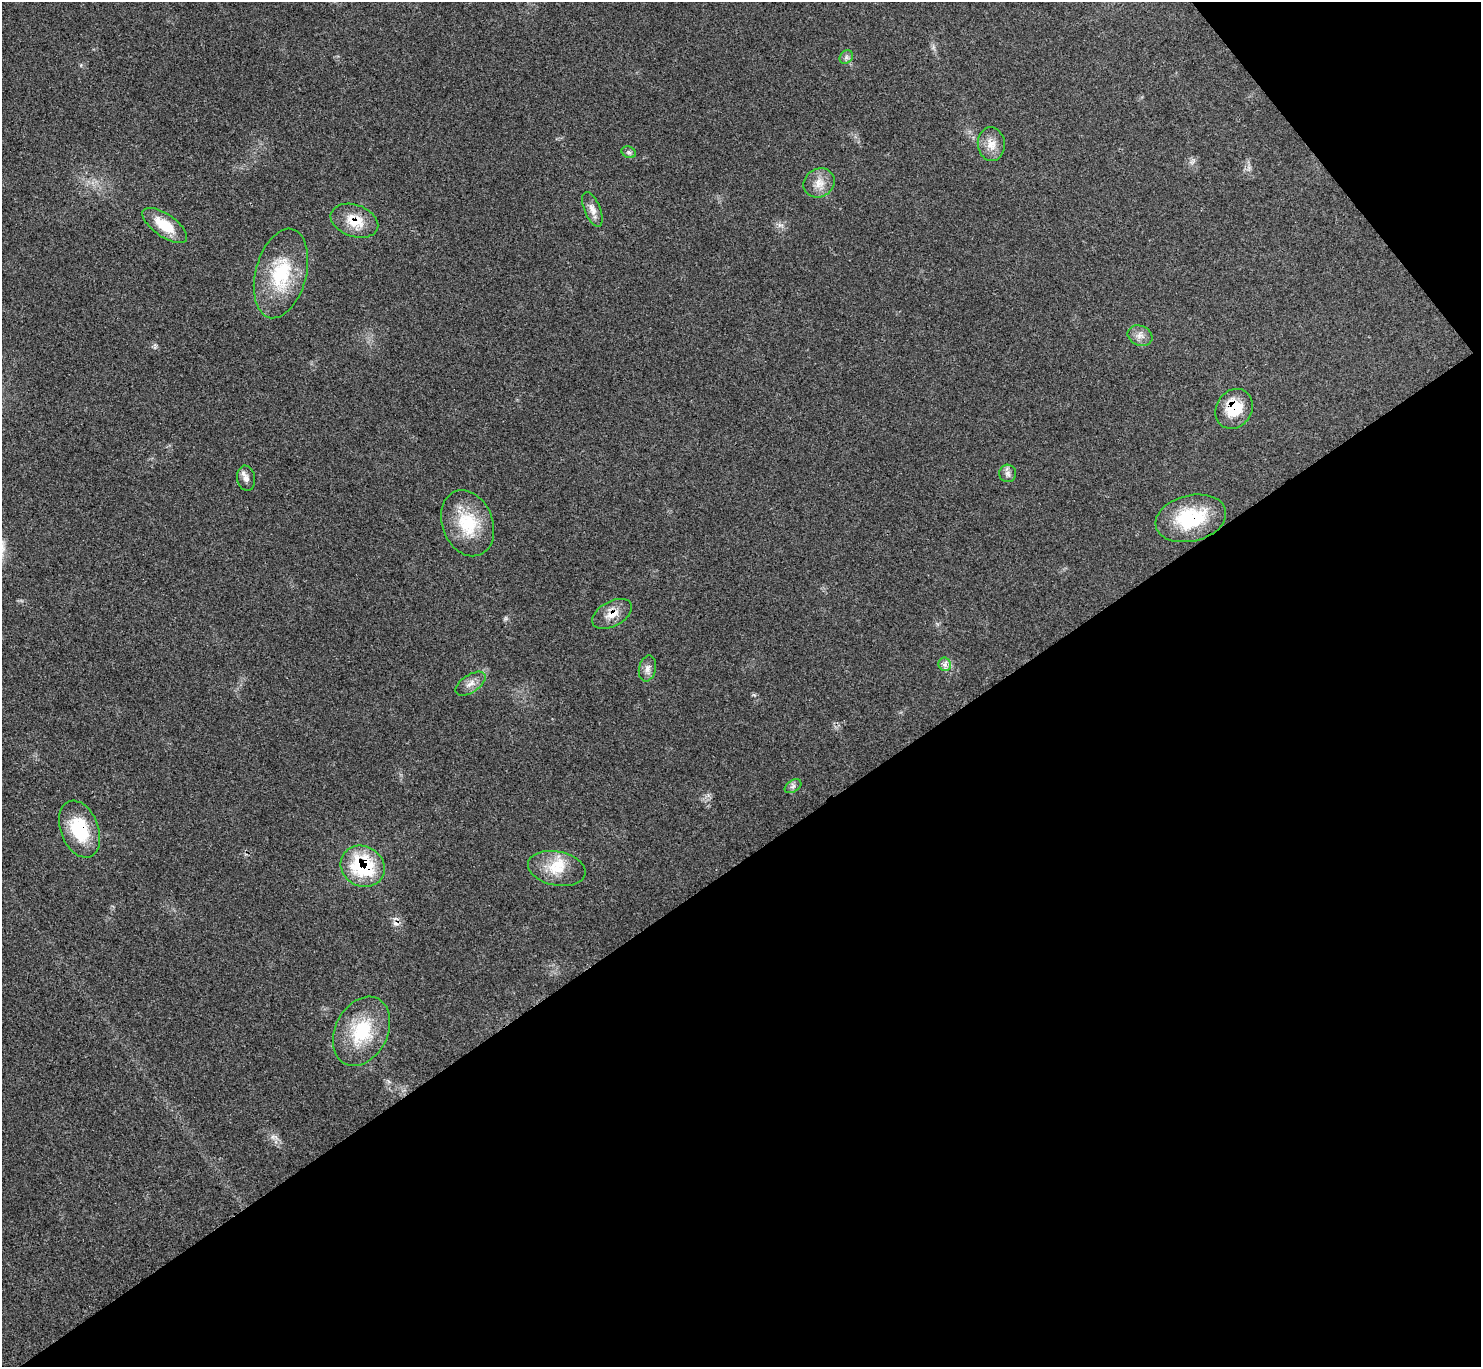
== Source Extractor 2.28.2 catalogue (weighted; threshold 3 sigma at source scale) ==
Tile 12 of 4 x 4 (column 4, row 3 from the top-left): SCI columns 4445-5923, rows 1528-2892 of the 5926 x 5923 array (HDU 1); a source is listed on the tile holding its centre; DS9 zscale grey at full resolution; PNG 1483 x 1369 px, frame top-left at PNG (2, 2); each listed source drawn as its Kron ellipse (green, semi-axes under 4 px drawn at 4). Shown black and unused: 40% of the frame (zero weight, under 3 of 4 exposures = <1% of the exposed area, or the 3 px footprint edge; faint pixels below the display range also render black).
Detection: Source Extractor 2.28.2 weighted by HDU 2 'WHT'; one run over the whole footprint, this tile lists its part. Background 0.063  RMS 0.0054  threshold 0.0244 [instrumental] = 3 sigma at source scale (4.5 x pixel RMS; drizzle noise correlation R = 1.50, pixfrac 1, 0.05/0.05 arcsec/px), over >= 5 px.
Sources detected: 25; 1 cosmic-ray / hot-pixel residue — neither listed nor drawn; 1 inside a brighter listed object's ellipse — not listed separately; the other 23 listed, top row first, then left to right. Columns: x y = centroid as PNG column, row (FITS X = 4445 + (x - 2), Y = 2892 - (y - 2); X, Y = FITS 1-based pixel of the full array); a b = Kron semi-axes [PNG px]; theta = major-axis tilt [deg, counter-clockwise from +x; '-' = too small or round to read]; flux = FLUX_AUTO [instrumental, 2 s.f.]
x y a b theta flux
846 57 7 6 - 1.6
991 144 17 13 -84 6.7
629 152 7 5 -22 1.2
819 183 16 14 31 6.6
592 209 18 8 -67 4.1
354 221 24 16 -19 13
165 225 26 11 -35 15
281 273 46 25 75 33
1140 336 13 10 -23 3.6
1234 409 21 17 57 18
1008 473 9 8 - 2.3
246 478 13 9 -80 3
1191 518 36 23 14 34
467 523 34 25 -68 25
612 614 22 12 28 7.3
945 664 7 6 - 2
647 669 13 8 77 3.1
471 684 17 8 34 4.3
793 786 9 5 31 1.6
80 829 29 19 -69 27
363 866 23 20 -32 44
557 868 29 17 -11 14
362 1031 36 26 63 29
Overlapping masked pixels (flux is a lower limit): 6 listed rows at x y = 354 221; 1234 409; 1191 518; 612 614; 80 829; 363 866